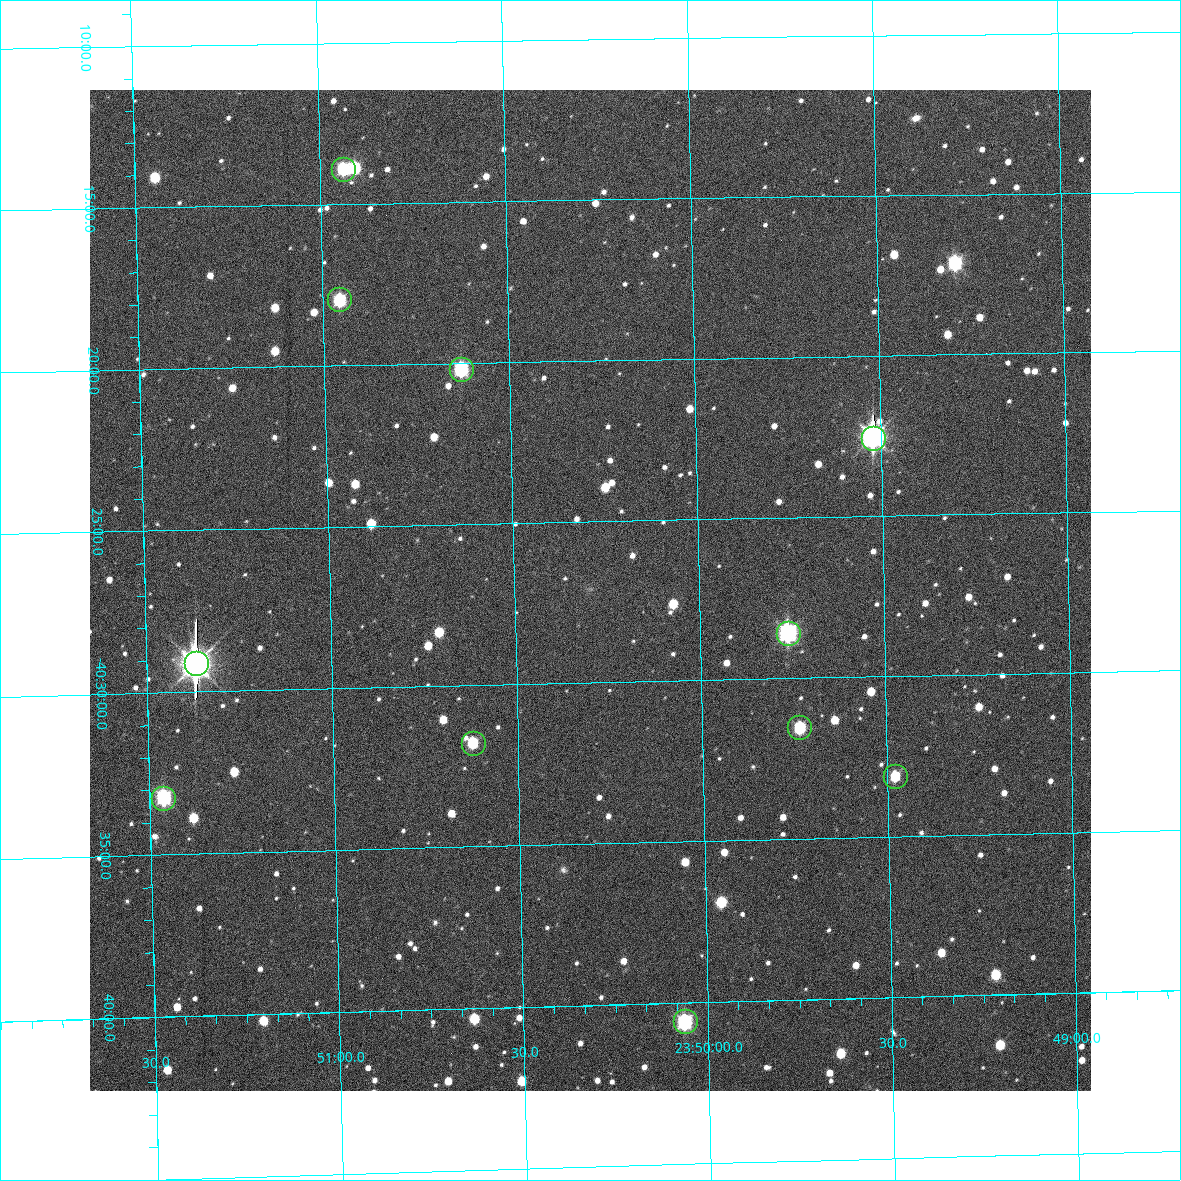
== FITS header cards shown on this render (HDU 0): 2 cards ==
NAXIS1  =                 1001
NAXIS2  =                 1001

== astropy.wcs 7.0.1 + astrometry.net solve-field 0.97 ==
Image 1001 x 1001 px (HDU 0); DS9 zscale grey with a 90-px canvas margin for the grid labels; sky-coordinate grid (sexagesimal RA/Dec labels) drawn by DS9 from the SOLVED WCS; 11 Tycho-2 reference stars matched to detected sources circled (green)
Header WCS: none
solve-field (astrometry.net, Tycho-2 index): SOLVED blind (the file carries no WCS)
Solved WCS: RA---TAN-SIP/DEC--TAN-SIP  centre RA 23:50:18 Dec -40:27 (357.57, -40.45 deg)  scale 1.85 arcsec/px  FOV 30.9' x 31.1'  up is -1 deg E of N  parity normal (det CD < 0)
(file carries no celestial WCS; the grid is the blind solution)
Tycho-2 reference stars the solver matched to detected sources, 11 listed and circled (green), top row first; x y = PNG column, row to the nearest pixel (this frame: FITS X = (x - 90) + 1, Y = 1001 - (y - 90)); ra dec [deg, ICRS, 3 dp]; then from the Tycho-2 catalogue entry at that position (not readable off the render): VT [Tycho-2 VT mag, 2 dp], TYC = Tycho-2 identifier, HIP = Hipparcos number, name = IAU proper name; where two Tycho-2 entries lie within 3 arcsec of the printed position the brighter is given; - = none
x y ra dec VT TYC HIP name
343 169 357.734 -40.232 12.03 8018-702-1 - -
339 299 357.739 -40.299 11.76 8018-932-1 - -
461 369 357.658 -40.336 11.19 8018-899-1 - -
873 438 357.380 -40.376 9.47 8018-924-1 - -
788 633 357.440 -40.476 10.35 8018-1100-1 - -
196 663 357.842 -40.485 8.62 8018-1102-1 117631 -
799 727 357.434 -40.526 12.24 8018-1069-1 - -
473 743 357.656 -40.530 11.73 8018-1072-1 - -
895 776 357.370 -40.552 12.47 8018-1001-1 - -
163 798 357.866 -40.554 10.63 8018-981-1 - -
685 1021 357.516 -40.676 11.01 8018-806-1 - -